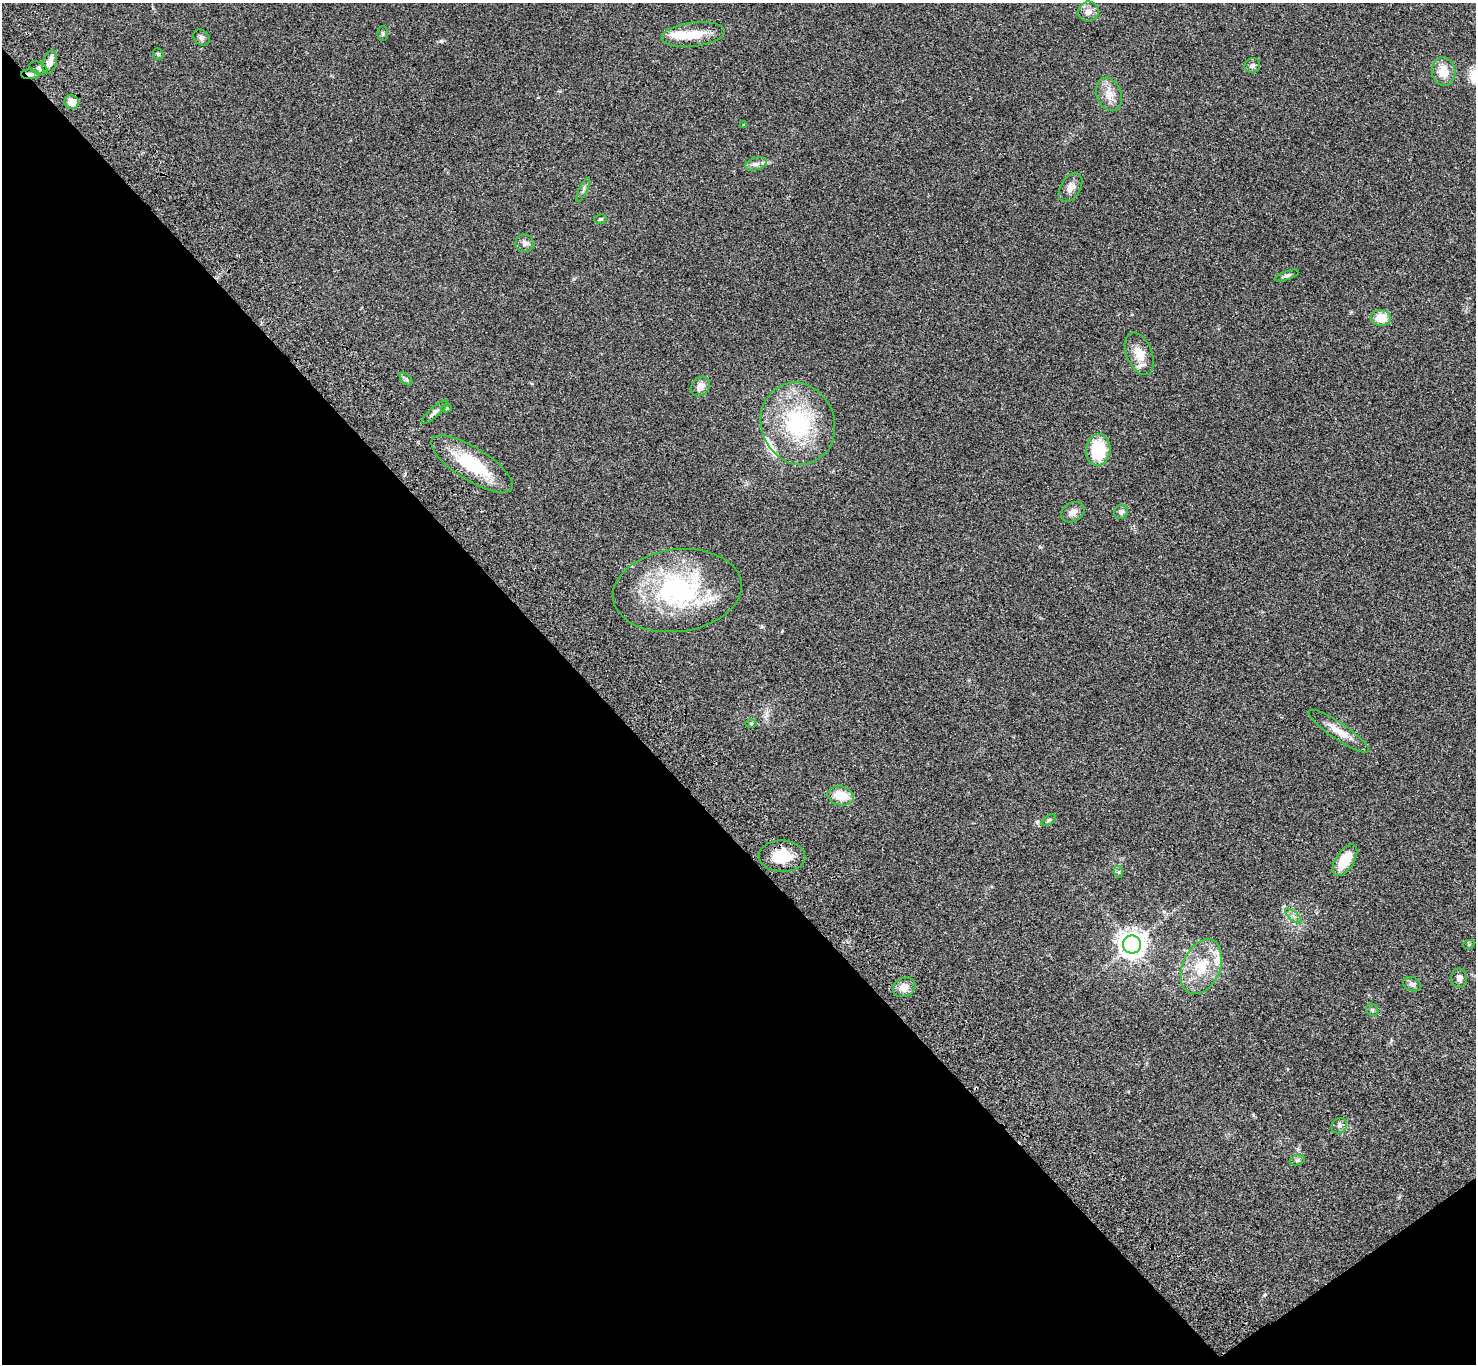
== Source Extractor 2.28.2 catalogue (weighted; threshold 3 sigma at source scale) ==
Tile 14 of 4 x 4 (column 2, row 4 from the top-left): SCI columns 1576-3049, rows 381-1742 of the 6096 x 6070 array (HDU 1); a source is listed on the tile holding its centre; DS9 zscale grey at full resolution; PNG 1478 x 1366 px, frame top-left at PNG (2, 3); each listed source drawn as its Kron ellipse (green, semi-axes under 4 px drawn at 4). Shown black and unused: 41% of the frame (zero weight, under 3 of 4 exposures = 6% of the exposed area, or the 3 px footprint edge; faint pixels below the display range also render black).
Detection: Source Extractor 2.28.2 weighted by HDU 2 'WHT'; one run over the whole footprint, this tile lists its part. Background 0.0448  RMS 0.0054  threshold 0.0245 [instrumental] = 3 sigma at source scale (4.5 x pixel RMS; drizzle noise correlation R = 1.50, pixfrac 1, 0.05/0.05 arcsec/px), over >= 5 px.
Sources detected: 52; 2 inside a brighter object's white glare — neither listed nor drawn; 2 inside a brighter listed object's ellipse — not listed separately; the other 48 listed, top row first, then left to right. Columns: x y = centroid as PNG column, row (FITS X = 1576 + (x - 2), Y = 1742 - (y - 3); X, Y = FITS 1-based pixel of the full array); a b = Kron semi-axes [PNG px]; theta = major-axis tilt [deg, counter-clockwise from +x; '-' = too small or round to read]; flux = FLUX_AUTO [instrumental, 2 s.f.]
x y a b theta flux
1088 12 10 10 - 3.5
383 33 7 5 -89 0.92
693 34 32 12 7 11
201 38 9 7 -43 1.6
158 54 6 5 - 0.64
50 62 12 6 72 3.8
1252 66 8 7 - 1.6
38 68 9 6 -22 1.5
1444 71 14 11 -83 8.3
30 74 9 5 0 1.8
1109 94 17 12 -70 6
72 102 7 7 - 4.9
744 125 3 3 - 0.42
756 164 11 6 15 2
1070 187 16 10 58 4
583 190 13 3 65 1.1
600 219 6 4 15 0.8
525 243 9 9 - 2.4
1287 275 13 4 19 1.3
1381 318 10 8 -7 9.9
1139 354 22 12 -67 8.5
406 379 7 4 -45 0.99
700 386 11 8 48 4
446 408 5 4 - 0.73
435 412 17 4 42 1.8
798 424 41 36 -70 53
1098 450 16 12 85 22
472 464 47 16 -32 28
1073 512 12 9 32 3.8
1121 512 7 6 - 1.9
677 591 65 41 7 78
751 724 6 4 1 0.52
1339 731 36 8 -34 7.6
841 796 13 9 -13 9.8
1049 820 8 4 36 0.76
782 856 23 16 -2 13
1345 860 18 9 57 12
1119 872 6 4 -71 0.68
1294 916 10 3 -40 1.2
1469 944 6 3 19 0.55
1132 945 9 9 - 480
1201 967 29 18 66 17
1459 978 10 8 -84 2.5
1412 984 9 7 -21 1.8
904 987 12 9 26 4.1
1372 1010 7 5 -46 0.9
1339 1126 8 7 - 1.7
1297 1160 8 5 19 0.91
Overlapping masked pixels (flux is a lower limit): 3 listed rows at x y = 30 74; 472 464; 782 856
Unlisted compact peaks at least as high as the median listed source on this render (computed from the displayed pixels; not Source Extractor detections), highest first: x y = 441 41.